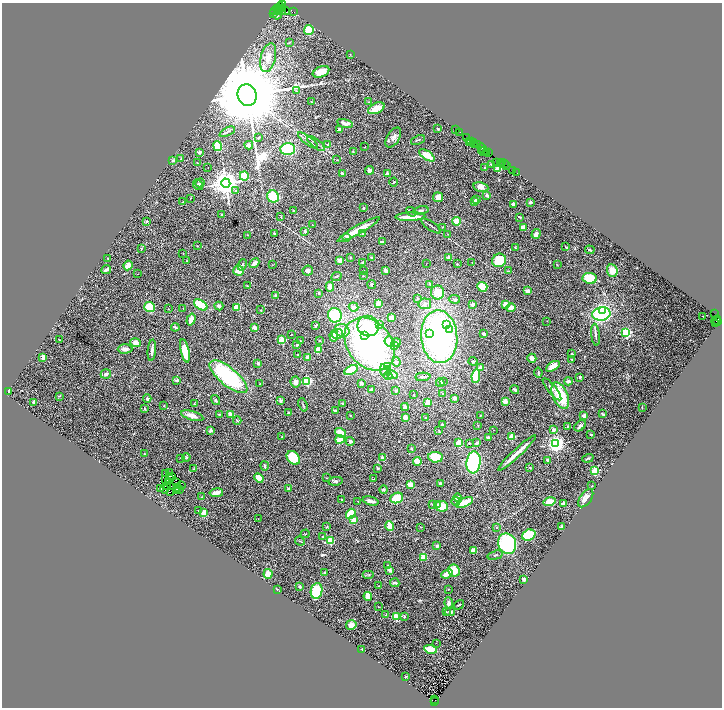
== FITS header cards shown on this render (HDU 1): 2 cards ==
NAXIS1  =                 1440
NAXIS2  =                 1411

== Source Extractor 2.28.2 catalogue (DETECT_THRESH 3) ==
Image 1440 x 1411 px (HDU 1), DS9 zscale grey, zoomed out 1/2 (1 PNG px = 2 x 2 image px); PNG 724 x 710 px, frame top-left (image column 1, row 1410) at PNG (2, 3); each listed source drawn as its Kron ellipse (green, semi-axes under 4 px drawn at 4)
Background 1.06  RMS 0.057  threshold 0.171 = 3 sigma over >= 5 px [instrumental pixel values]
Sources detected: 464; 67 cannot appear on this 1/2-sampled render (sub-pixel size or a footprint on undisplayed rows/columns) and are neither listed nor drawn; the other 397 listed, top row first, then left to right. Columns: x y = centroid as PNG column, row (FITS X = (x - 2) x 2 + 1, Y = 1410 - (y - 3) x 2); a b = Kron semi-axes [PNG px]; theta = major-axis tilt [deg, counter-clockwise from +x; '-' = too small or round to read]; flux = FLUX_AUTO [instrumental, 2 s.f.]
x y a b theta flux
282 5 4 2 - 140
281 7 2 2 - 780
281 8 2 1 - 900
275 10 5 2 - 220
280 10 3 1 - 410
278 11 2 1 - 1200
282 11 2 1 - 970
284 11 6 3 -1 910
294 12 2 1 - 89
274 13 4 1 - 170
277 15 4 3 - 22
309 30 5 4 - 200
289 43 3 3 - 7.5
350 54 3 2 - 3.8
268 58 15 7 76 120
321 72 9 5 24 110
296 91 3 2 - 3.9
247 95 11 9 -76 220000
311 102 3 2 - 5.2
368 102 3 3 - 6.5
376 108 9 5 25 150
345 123 8 4 -14 57
438 129 3 2 - 9.3
340 130 2 2 - 120
456 130 2 1 - 82
227 132 8 3 26 17
460 132 2 2 - 100
259 137 4 2 - 9.7
393 137 11 6 58 46
466 137 3 2 - 92
308 140 12 1 -36 17
418 140 7 2 23 9.3
472 141 2 1 - 59
470 142 2 1 - 76
474 142 2 1 - 140
316 144 11 2 -39 22
328 144 3 3 - 7.4
249 145 4 3 - 77
475 145 4 1 - 310
477 145 3 1 - 300
218 146 5 4 - 190
365 147 2 1 - 4
482 148 5 1 - 410
288 149 7 5 -2 450
353 151 3 3 - 8.7
481 151 3 2 - 510
483 151 4 2 - 270
199 152 3 3 - 22
486 153 3 1 - 160
488 153 4 2 - 340
427 155 9 4 -33 130
181 159 3 2 - 5.3
173 160 3 3 - 8
337 160 3 2 - 4.1
496 162 3 1 - 290
197 163 2 2 - 6.1
502 163 3 1 - 240
491 164 2 2 - 12
500 164 3 1 - 11
504 164 3 1 - 100
506 166 2 2 - 290
208 168 2 2 - 3.1
484 168 3 2 - 8.2
498 169 2 2 - 380
370 170 4 4 - 35
513 170 2 1 - 67
342 173 3 3 - 18
387 173 4 4 - 21
517 173 2 1 - 110
244 176 5 4 - 240
394 182 4 3 - 9.5
200 183 4 3 - 10
226 183 4 4 - 15000
198 185 5 4 - 26
481 187 7 4 -12 38
235 190 4 3 - 12
487 195 3 3 - 22
273 196 6 6 - 290
438 197 5 5 - 83
190 198 3 1 - 3.8
476 200 3 2 - 54
183 202 3 2 - 5.5
474 202 4 4 - 34
530 202 2 2 - 94
513 204 3 2 - 29
363 208 2 2 - 16
293 210 3 2 - 6.2
421 210 8 3 12 17
411 212 5 2 - 11
222 215 3 3 - 15
281 217 3 2 - 4.4
410 217 15 3 2 170
519 217 4 2 - 9.9
147 221 2 2 - 24
456 221 4 4 - 93
312 225 2 2 - 12
431 226 11 2 -34 18
442 227 2 2 - 5.3
523 227 4 3 - 76
358 229 24 4 29 130
305 231 3 3 - 29
274 234 2 2 - 40
363 234 3 3 - 7.6
448 234 2 1 - 3.2
536 234 5 3 - 45
248 235 3 2 - 4.7
347 237 4 3 - 55
382 242 3 2 - 29
197 246 3 2 - 4.2
565 247 3 3 - 7.4
515 248 3 2 - 5.6
141 249 4 2 - 7.4
590 250 5 3 - 16
183 254 2 1 - 2.3
350 257 3 2 - 5
449 257 3 3 - 45
108 258 2 1 - 9
372 258 3 3 - 13
339 260 4 3 - 60
499 260 7 6 - 240
186 261 3 3 - 5.9
363 262 3 3 - 11
472 262 2 1 - 5.8
254 263 5 3 - 41
272 264 2 1 - 2.4
426 264 2 1 - 2.5
457 264 3 2 - 6.8
128 265 5 4 - 74
242 265 6 4 65 17
557 265 3 2 - 5.6
106 269 5 3 - 34
238 270 5 5 - 94
308 270 5 5 - 28
385 270 3 2 - 97
612 270 6 5 - 130
364 271 2 2 - 4.8
508 271 3 2 - 6.9
138 274 2 1 - 3.6
336 276 5 2 - 9.3
363 276 2 2 - 17
590 278 7 5 -8 250
430 284 2 2 - 17
372 285 4 3 - 9.4
248 286 3 2 - 6.3
330 287 5 4 - 79
482 287 5 4 - 180
528 291 4 3 - 50
438 292 7 6 - 140
319 293 3 3 - 11
275 295 4 3 - 15
418 298 2 2 - 29
454 299 6 4 -10 27
379 303 4 3 - 59
425 304 6 5 - 39
505 304 4 4 - 87
201 305 7 4 -33 330
472 305 2 2 - 50
219 306 4 4 - 32
150 307 5 5 - 220
237 307 4 3 - 150
353 307 5 4 - 28
183 308 2 1 - 3.3
511 308 4 3 - 90
168 309 2 1 - 3.1
260 310 3 2 - 3.7
602 311 3 3 - 780
601 314 9 6 11 970
714 314 4 1 - 140
335 315 7 7 - 430
703 316 2 1 - 6.8
392 318 3 3 - 110
191 320 6 3 72 78
716 320 5 2 - 1400
547 321 2 1 - 4.7
718 322 2 2 - 400
716 324 3 2 - 170
316 325 4 3 - 19
380 325 4 4 - 19
446 325 4 3 - 53
368 326 11 10 - 500
175 327 4 3 - 17
255 328 4 3 - 68
450 329 3 3 - 87
342 330 7 6 - 51
626 333 3 3 - 1500
338 334 5 5 - 39
429 334 3 3 - 93
484 334 3 2 - 19
291 335 2 1 - 5.2
595 335 11 3 -84 28
334 336 6 4 79 42
365 336 3 3 - 150
439 337 26 18 -85 3400
60 340 3 2 - 4
282 340 2 2 - 370
300 341 2 1 - 3.2
319 341 3 2 - 6.2
390 341 6 4 -65 98
135 343 5 4 - 51
396 343 4 3 - 74
369 344 29 22 -51 2900
297 345 2 2 - 33
395 345 3 3 - 21
125 349 7 4 1 44
152 350 11 3 85 43
318 350 4 3 - 130
185 351 12 4 -78 210
572 354 2 2 - 31
297 355 2 2 - 4.5
43 357 3 2 - 100
308 358 3 3 - 75
532 358 4 3 - 81
572 359 2 2 - 13
473 361 4 2 - 21
396 362 4 4 - 27
258 363 3 2 - 29
553 366 7 3 31 100
388 367 4 3 - 90
481 367 3 2 - 82
351 370 7 3 27 340
385 371 7 3 -70 22
538 372 5 3 - 9.3
106 374 5 4 - 33
388 375 4 4 - 19
392 375 5 3 - 54
476 376 7 4 82 280
228 377 23 9 -39 1200
423 377 7 2 3 16
580 377 3 3 - 25
177 380 4 3 - 20
307 381 3 3 - 1500
568 381 4 3 - 41
296 382 5 5 - 39
443 382 4 3 - 10
361 383 3 3 - 19
440 383 4 3 - 28
260 384 2 1 - 6.5
552 389 14 4 -51 34
372 390 3 3 - 28
515 390 4 3 - 13
9 391 3 2 - 12
396 391 4 3 - 9.8
443 394 4 3 - 12
414 395 2 2 - 4
59 396 4 2 - 6.1
560 396 14 7 -66 380
455 398 4 3 - 37
147 399 4 3 - 22
215 400 5 3 - 12
280 400 4 3 - 24
33 402 3 3 - 17
505 402 3 3 - 65
342 403 3 3 - 10
427 403 3 3 - 120
194 404 3 2 - 7.5
303 405 7 2 -70 11
164 406 3 2 - 4.9
405 407 4 3 - 28
642 408 2 2 - 3.3
145 409 3 3 - 12
335 411 3 3 - 11
288 413 2 2 - 15
219 414 3 3 - 6.8
602 414 3 2 - 15
230 415 3 3 - 55
350 415 2 2 - 4.5
192 416 11 4 -16 80
480 416 2 2 - 4.8
584 416 3 3 - 55
405 417 3 3 - 65
425 418 2 2 - 4.7
237 420 4 2 - 6.8
442 425 3 2 - 17
478 426 3 2 - 4.8
580 426 7 4 42 25
567 427 4 2 - 9.8
553 429 2 2 - 76
211 430 2 2 - 90
493 430 2 1 - 3
439 431 2 1 - 5.1
341 433 6 3 -36 160
591 435 3 2 - 15
282 437 2 2 - 4.1
488 437 4 3 - 23
512 437 2 2 - 300
340 439 4 3 - 120
350 441 4 4 - 28
459 443 3 3 - 170
469 443 3 2 - 7.1
476 443 3 3 - 19
555 444 3 3 - 6300
411 449 3 3 - 8.9
517 453 25 2 43 120
144 454 2 2 - 30
186 457 4 3 - 10
382 457 2 2 - 60
436 457 7 5 -5 210
181 458 2 1 - 9.8
293 458 8 5 -47 270
588 458 6 2 19 11
547 460 2 2 - 44
417 461 4 3 - 150
474 462 11 7 83 870
265 466 4 3 - 16
378 468 3 3 - 11
530 468 3 2 - 7.4
194 469 3 2 - 5.9
595 471 3 3 - 710
169 473 2 1 - 10
165 474 2 1 - 3
172 476 2 1 - 1.7
259 478 5 4 - 130
326 478 3 2 - 3.9
166 479 2 1 - 6.1
170 479 2 1 - 2.9
373 479 4 1 - 4.6
336 481 7 3 9 18
168 482 2 1 - 4.3
177 482 3 1 - 2.6
440 483 3 2 - 25
181 485 3 2 - 3.7
410 485 4 3 - 130
167 486 3 1 - 3.3
592 486 2 2 - 7.3
178 488 2 1 - 4.1
160 489 2 2 - 9.9
164 489 4 1 - 0.85
288 489 3 2 - 34
177 490 3 1 - 18
180 490 3 1 - 8.2
384 490 4 3 - 11
170 493 3 1 - 20
216 493 7 3 8 81
201 497 3 3 - 7.1
457 497 4 3 - 26
397 498 6 5 - 250
586 498 10 5 55 78
341 499 2 2 - 12
358 501 3 2 - 6
371 501 8 2 -14 45
456 501 4 3 - 13
464 502 9 4 22 170
550 502 6 4 14 140
433 504 4 3 - 9.6
437 504 3 3 - 16
564 504 3 2 - 75
442 506 6 5 - 170
198 511 2 1 - 5
204 513 4 3 - 80
351 514 5 4 - 220
258 519 2 2 - 3.6
353 520 3 3 - 82
390 526 5 3 - 160
327 527 3 3 - 11
421 527 2 2 - 3.9
562 527 3 3 - 25
496 528 3 3 - 7.6
305 534 4 1 - 4.8
529 535 7 5 21 360
323 537 3 3 - 9.3
330 540 3 3 - 620
300 541 5 2 - 8.4
507 544 10 9 - 820
437 546 4 4 - 19
473 551 3 3 - 91
495 555 8 2 16 11
424 557 4 4 - 98
388 565 2 2 - 40
390 570 4 4 - 25
454 571 6 5 - 150
325 572 2 2 - 54
268 574 5 4 - 99
369 574 6 1 0 7.6
447 574 6 3 22 110
523 579 3 2 - 50
395 583 4 3 - 20
379 586 3 2 - 3.8
300 587 2 2 - 26
277 589 3 2 - 5.6
448 589 2 2 - 8
317 591 8 6 81 320
368 596 4 3 - 130
449 603 6 4 -81 27
459 605 5 3 - 13
379 607 3 2 - 4.1
446 612 2 2 - 16
450 612 5 3 - 20
386 615 4 3 - 13
396 617 3 3 - 440
405 617 3 2 - 5.8
351 625 5 4 - 79
436 643 2 1 - 2.6
362 649 3 2 - 7.4
431 649 6 3 -11 260
406 676 3 2 - 12
435 700 2 1 - 61
435 702 2 2 - 1300
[67 sub-pixel or undisplayed-footprint detections neither listed nor drawn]